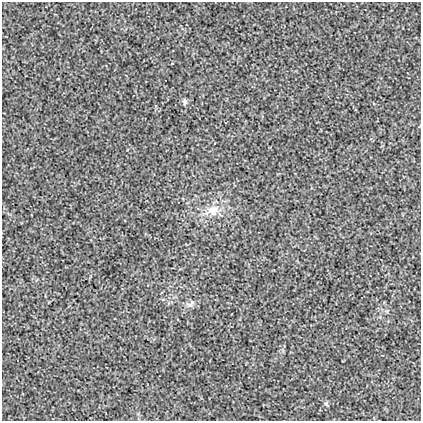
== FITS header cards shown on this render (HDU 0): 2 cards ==
NAXIS1  =                  419
NAXIS2  =                  419

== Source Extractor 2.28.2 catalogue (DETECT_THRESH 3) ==
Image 419 x 419 px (HDU 0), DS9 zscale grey, 1 PNG px = 1 image px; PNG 423 x 423 px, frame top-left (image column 1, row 419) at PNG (2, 2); no overlay
Background 0.00246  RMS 0.018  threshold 0.0546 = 3 sigma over >= 5 px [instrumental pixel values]
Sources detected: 4; all 4 listed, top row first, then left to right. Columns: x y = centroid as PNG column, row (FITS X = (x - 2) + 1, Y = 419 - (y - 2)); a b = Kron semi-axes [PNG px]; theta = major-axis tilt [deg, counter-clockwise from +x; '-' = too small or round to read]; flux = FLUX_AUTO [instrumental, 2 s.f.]
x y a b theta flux
185 102 8 5 -79 2.8
213 211 17 14 24 20
190 304 12 9 9 5.3
326 404 7 4 -46 1.9